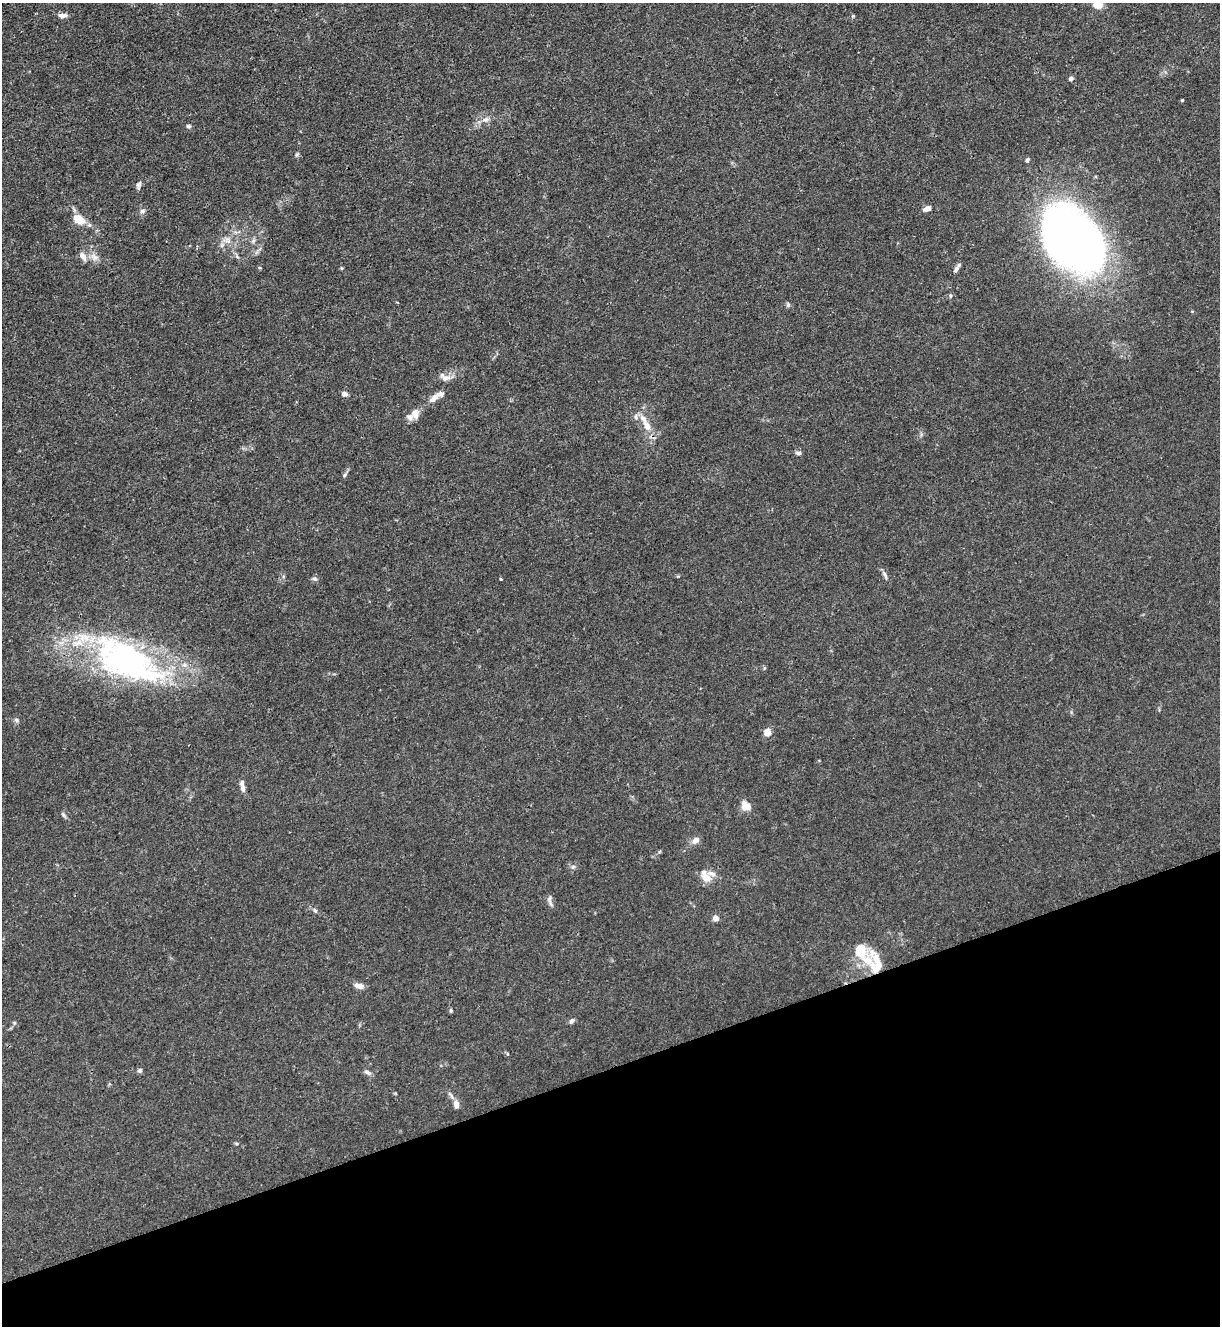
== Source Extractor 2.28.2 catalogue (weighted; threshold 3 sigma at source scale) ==
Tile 14 of 4 x 4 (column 2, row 4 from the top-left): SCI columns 1364-2581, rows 5-1328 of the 5287 x 5305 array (HDU 1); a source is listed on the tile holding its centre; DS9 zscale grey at full resolution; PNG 1222 x 1328 px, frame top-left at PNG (2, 3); no overlay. Shown black and unused: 20% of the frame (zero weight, under 3 of 4 exposures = <1% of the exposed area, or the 3 px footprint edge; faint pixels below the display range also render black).
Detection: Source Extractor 2.28.2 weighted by HDU 2 'WHT'; one run over the whole footprint, this tile lists its part. Background 0.0313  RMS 0.0027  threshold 0.0121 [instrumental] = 3 sigma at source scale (4.5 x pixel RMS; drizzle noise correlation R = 1.50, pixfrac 1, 0.05/0.05 arcsec/px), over >= 5 px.
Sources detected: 63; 3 inside a brighter object's white glare — not listed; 7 inside a brighter listed object's ellipse — not listed separately; the other 53 listed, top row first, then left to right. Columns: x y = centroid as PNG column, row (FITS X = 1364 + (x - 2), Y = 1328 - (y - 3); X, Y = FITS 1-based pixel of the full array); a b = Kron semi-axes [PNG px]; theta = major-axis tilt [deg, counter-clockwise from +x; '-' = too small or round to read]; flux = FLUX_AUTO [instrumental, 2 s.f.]
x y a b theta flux
1098 5 8 7 - 3.9
63 15 12 6 4 1.3
853 16 5 4 - 0.32
1071 79 6 5 - 0.59
1182 100 3 3 - 0.3
485 120 9 7 10 1.2
188 126 6 5 - 0.47
297 154 7 4 58 0.41
1027 160 6 4 67 0.44
139 185 11 6 76 0.8
927 209 9 6 24 1.4
142 211 8 6 51 0.84
79 220 12 8 -29 5.4
1070 239 72 48 -53 170
253 241 6 5 - 0.55
222 245 6 5 - 0.65
83 256 14 8 -58 1.7
94 257 13 8 -49 1.7
341 268 5 3 - 0.25
956 269 11 5 62 0.91
788 305 6 6 - 0.5
445 378 15 10 2 1.9
345 394 7 5 -7 0.97
434 398 21 7 42 2.2
415 413 13 9 85 2.2
646 425 19 9 -64 3.6
798 453 8 5 4 0.69
345 475 7 5 38 0.45
885 575 13 5 -64 0.87
315 578 7 5 4 0.56
500 579 3 3 - 0.33
127 661 89 41 -28 78
17 720 7 6 - 0.64
767 732 6 6 - 2.5
243 788 11 6 -79 1.1
746 806 12 9 -43 3.1
63 814 8 4 -55 0.49
696 840 11 7 37 1.5
573 867 6 5 - 0.57
707 878 12 9 -34 3.1
549 899 10 6 85 0.91
315 910 7 4 -61 0.49
716 918 6 5 - 1.6
860 950 21 16 -24 7.5
879 965 22 10 56 3.1
359 986 11 6 -15 1.7
451 1010 5 4 - 0.36
572 1021 7 5 54 0.75
14 1023 6 4 72 0.34
140 1070 6 6 - 0.53
367 1072 11 5 -33 0.84
456 1104 9 6 -81 1.6
236 1143 5 3 - 0.29
Overlapping masked pixels (flux is a lower limit): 3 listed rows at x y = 1070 239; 127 661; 879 965
Isophote crosses this tile's border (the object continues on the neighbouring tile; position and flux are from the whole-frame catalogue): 1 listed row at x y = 1098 5